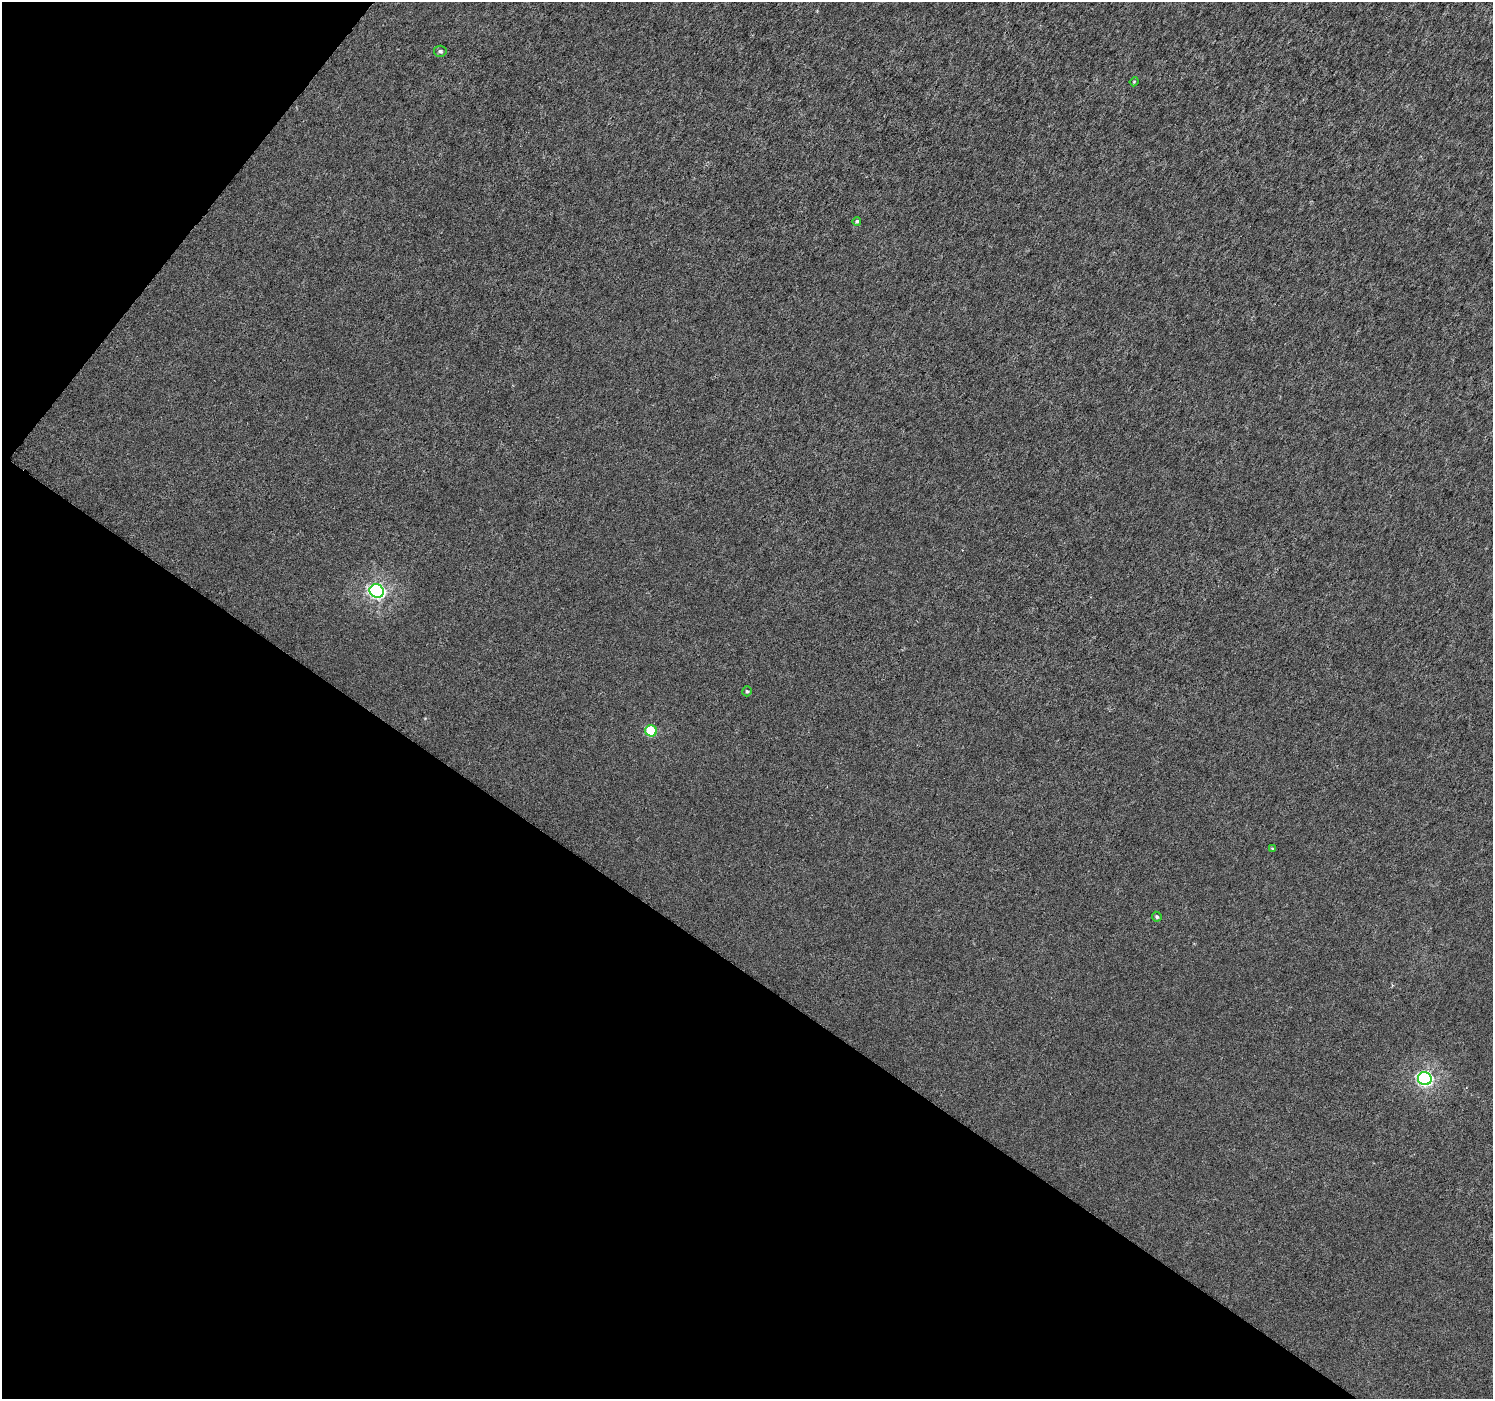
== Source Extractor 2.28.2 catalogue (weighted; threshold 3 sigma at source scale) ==
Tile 9 of 4 x 4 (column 1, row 3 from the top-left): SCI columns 7-1497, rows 1642-3038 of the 5969 x 6009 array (HDU 1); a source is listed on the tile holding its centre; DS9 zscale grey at full resolution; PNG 1495 x 1401 px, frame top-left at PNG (2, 2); each listed source drawn as its Kron ellipse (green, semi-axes under 4 px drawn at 4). Shown black and unused: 35% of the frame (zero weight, under 3 of 6 exposures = <1% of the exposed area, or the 3 px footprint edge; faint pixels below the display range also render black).
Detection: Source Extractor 2.28.2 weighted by HDU 2 'WHT'; one run over the whole footprint, this tile lists its part. Background 2.44e-04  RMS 0.0019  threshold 0.00763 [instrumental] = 3 sigma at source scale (4.09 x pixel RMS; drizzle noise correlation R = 1.36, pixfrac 0.8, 0.0396/0.0396 arcsec/px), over >= 5 px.
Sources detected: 9; all 9 listed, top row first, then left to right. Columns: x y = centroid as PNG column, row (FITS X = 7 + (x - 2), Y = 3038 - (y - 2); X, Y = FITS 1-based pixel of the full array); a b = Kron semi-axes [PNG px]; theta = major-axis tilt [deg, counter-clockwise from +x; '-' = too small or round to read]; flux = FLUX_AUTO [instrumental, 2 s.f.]
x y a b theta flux
440 51 6 5 - 0.41
1134 82 4 3 - 0.15
857 221 4 3 - 0.29
377 591 7 6 - 39
747 691 5 4 - 0.27
651 731 6 5 - 8.6
1272 849 4 3 - 0.21
1157 917 5 4 - 0.28
1425 1079 7 6 - 39